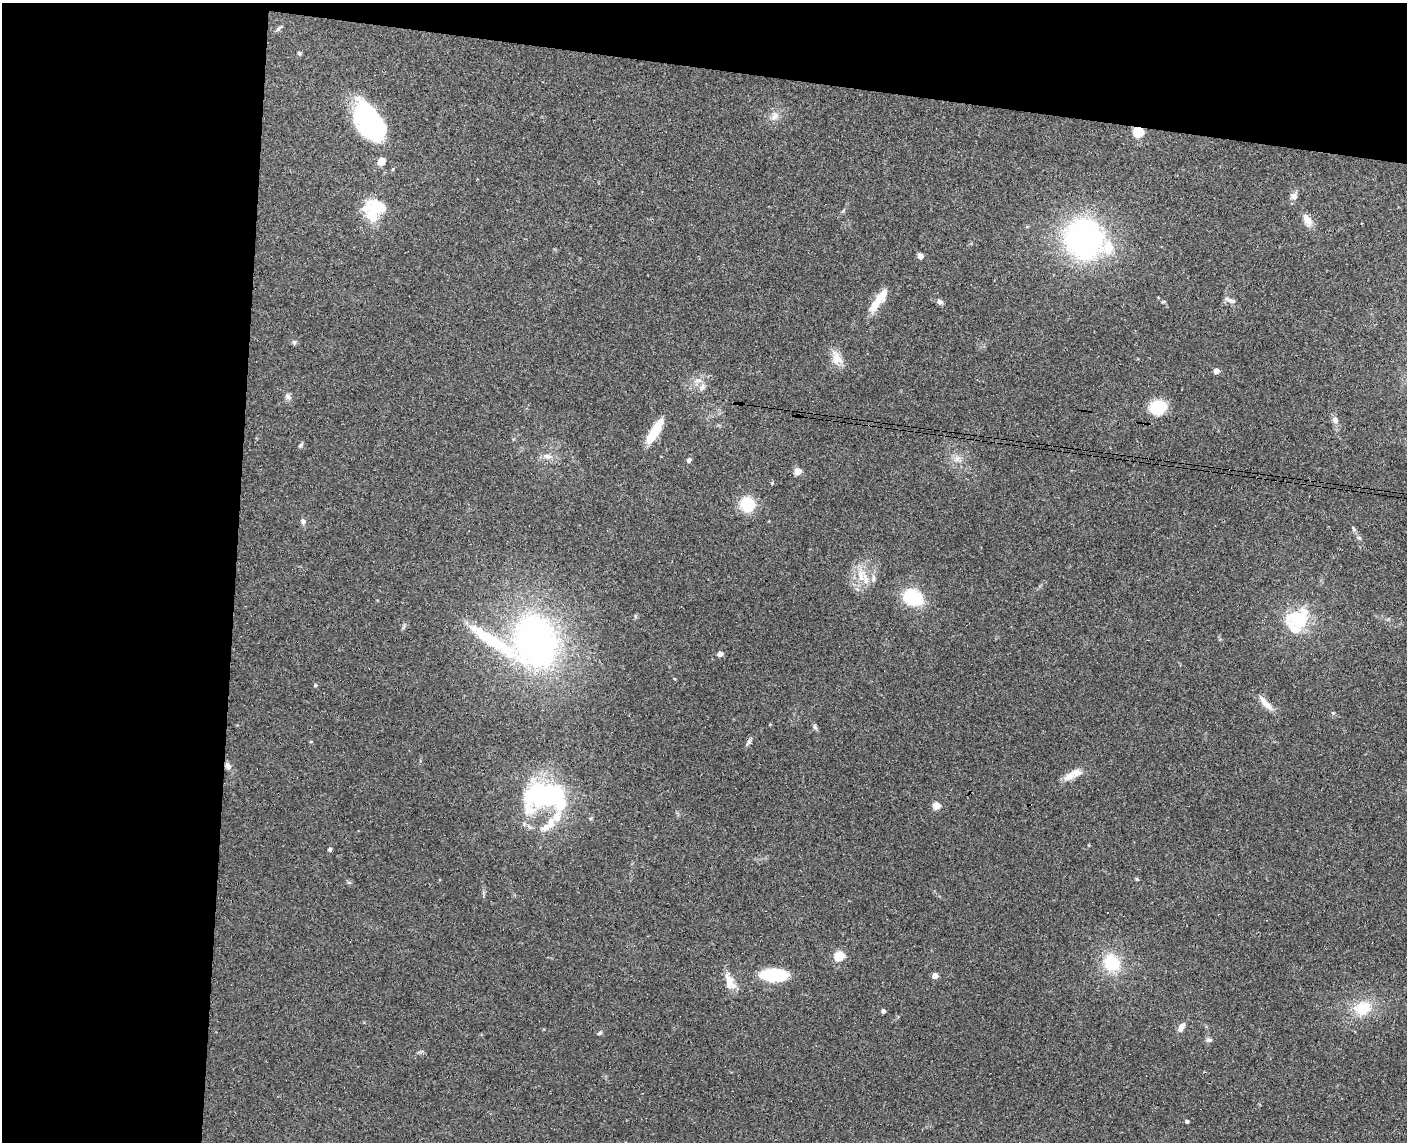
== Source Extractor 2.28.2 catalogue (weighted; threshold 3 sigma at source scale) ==
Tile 1 of 3 x 4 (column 1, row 1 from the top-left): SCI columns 165-1569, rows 3434-4573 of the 4654 x 4582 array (HDU 1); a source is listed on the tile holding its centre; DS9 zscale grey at full resolution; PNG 1409 x 1144 px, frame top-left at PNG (2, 3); no overlay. Shown black and unused: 23% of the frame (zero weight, under 3 of 4 exposures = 6% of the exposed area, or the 3 px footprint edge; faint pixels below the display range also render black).
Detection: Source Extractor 2.28.2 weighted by HDU 2 'WHT'; one run over the whole footprint, this tile lists its part. Background 0.138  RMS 0.0068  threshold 0.0308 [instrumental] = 3 sigma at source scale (4.5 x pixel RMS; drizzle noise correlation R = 1.50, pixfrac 1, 0.05/0.05 arcsec/px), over >= 5 px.
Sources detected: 77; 3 inside a brighter object's white glare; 2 cosmic-ray / hot-pixel residue — not listed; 9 inside a brighter listed object's ellipse — not listed separately; the other 63 listed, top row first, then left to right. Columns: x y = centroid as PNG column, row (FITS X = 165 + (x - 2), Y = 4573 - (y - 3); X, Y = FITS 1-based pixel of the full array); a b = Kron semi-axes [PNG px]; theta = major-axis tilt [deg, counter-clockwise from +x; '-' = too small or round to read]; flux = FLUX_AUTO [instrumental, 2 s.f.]
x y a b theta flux
279 28 9 4 55 1.4
299 53 5 4 - 1
775 116 14 8 53 4.3
368 119 38 24 -69 79
1138 132 5 5 - 49
381 161 9 7 67 6.2
1294 196 11 9 -82 3.3
379 209 40 17 -16 22
1307 220 16 9 -57 6.4
1084 239 29 25 -77 220
920 256 6 5 - 3
881 296 30 11 54 10
1230 300 17 5 -22 2.3
1163 301 6 3 9 0.8
940 302 9 6 -26 1.9
294 342 7 5 -69 1.2
837 359 17 14 -69 7.8
1216 371 4 4 - 8.3
698 380 11 6 4 3.4
702 387 11 6 59 2.7
288 396 10 7 -42 2.3
1158 407 16 13 12 23
1335 420 9 8 - 2.8
655 431 24 8 57 20
300 445 7 5 41 1.2
548 456 13 7 -8 4.3
958 459 12 9 -30 4.4
689 460 7 5 50 1.7
798 471 5 4 - 15
772 483 4 3 - 0.62
747 504 14 13 - 22
303 521 6 6 - 2.3
1353 528 8 3 -71 1.1
1359 538 6 4 -19 0.98
861 575 20 9 -85 9.9
873 578 10 5 -90 2.2
913 597 20 15 -22 33
1298 619 28 19 -2 33
536 641 41 31 -73 280
494 642 93 15 -33 53
720 654 4 4 - 4.7
315 685 5 4 - 0.94
1266 704 20 8 -42 6.2
1333 713 5 4 - 0.79
815 727 9 5 -67 1.5
748 742 9 5 50 1.8
228 766 10 6 -58 2.8
1070 776 23 9 37 7.6
545 796 57 31 10 95
936 805 4 4 - 18
330 849 5 4 - 0.99
1137 879 5 4 - 0.77
839 956 5 5 - 34
1111 963 14 12 -51 33
774 975 25 11 -2 38
935 976 4 4 - 6.6
729 981 23 10 -79 8.9
1363 1008 24 18 21 21
883 1011 4 4 - 2.6
1181 1027 11 6 58 4.3
600 1033 6 5 - 1
1209 1040 7 5 3 1.9
1187 1121 4 3 - 1.7
Overlapping masked pixels (flux is a lower limit): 1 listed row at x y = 1138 132